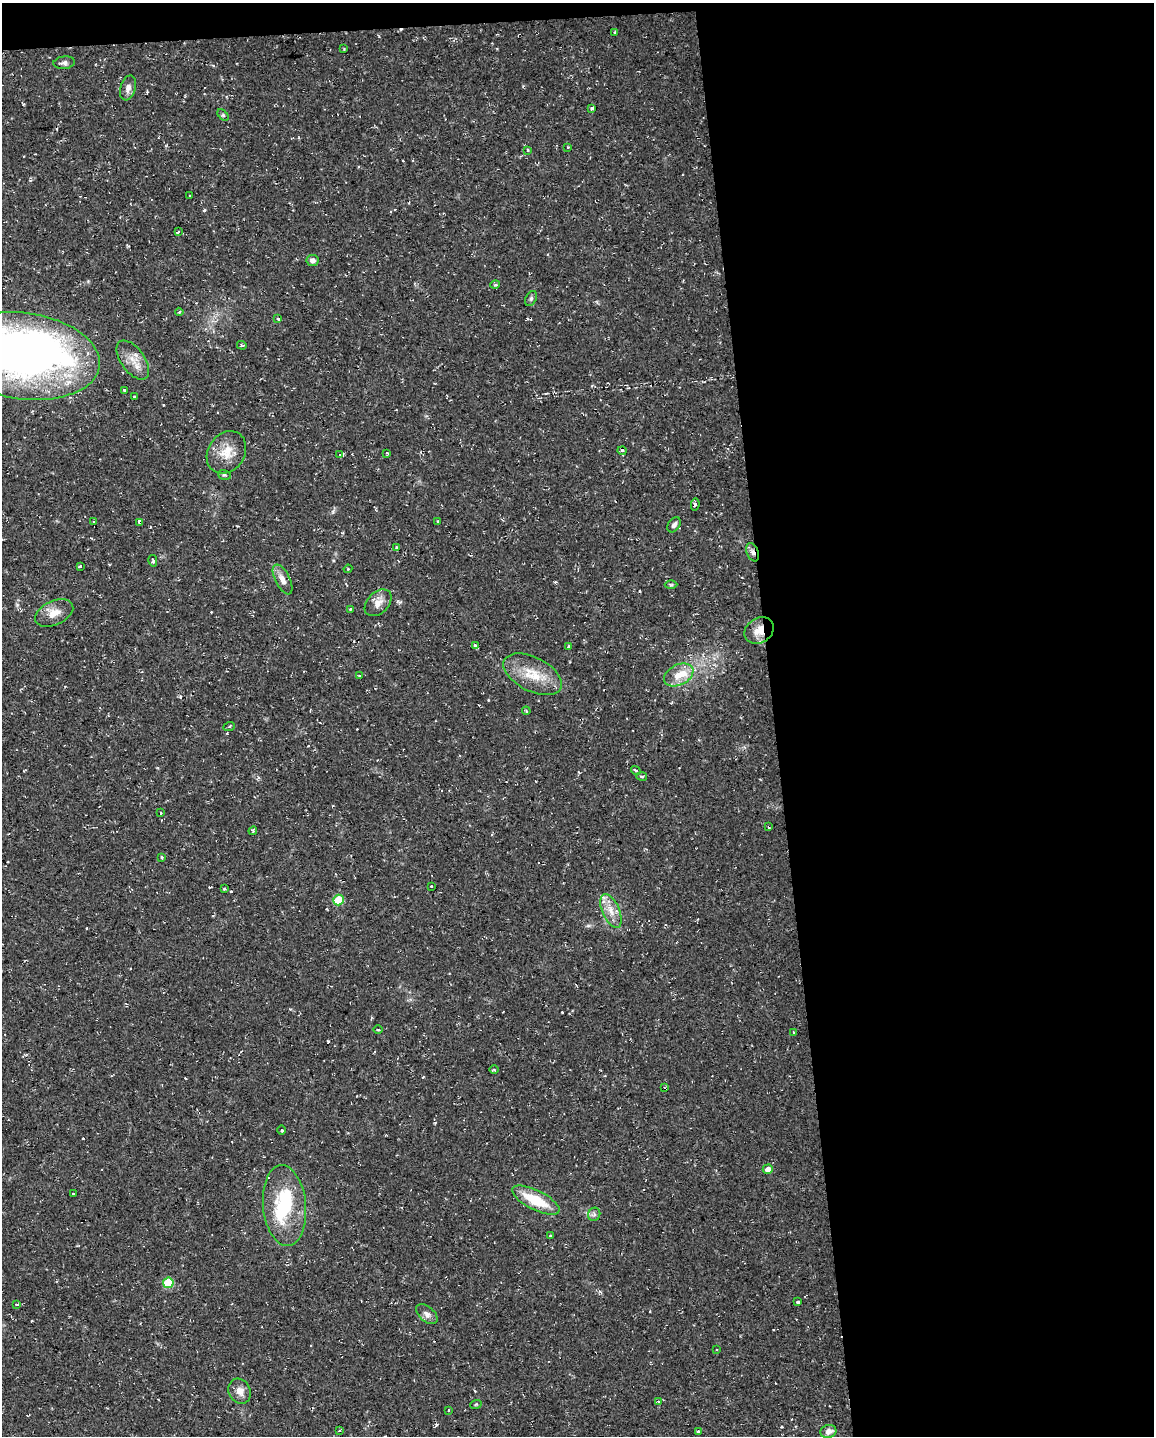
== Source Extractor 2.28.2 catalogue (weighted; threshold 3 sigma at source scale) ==
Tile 4 of 4 x 3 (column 4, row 1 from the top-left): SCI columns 3456-4607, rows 2919-4352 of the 4607 x 4367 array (HDU 1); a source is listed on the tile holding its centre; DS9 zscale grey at full resolution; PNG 1156 x 1438 px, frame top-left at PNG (2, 3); each listed source drawn as its Kron ellipse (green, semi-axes under 4 px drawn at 4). Shown black and unused: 34% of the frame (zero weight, under 2 of 3 exposures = <1% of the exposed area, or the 3 px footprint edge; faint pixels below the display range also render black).
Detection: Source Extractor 2.28.2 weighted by HDU 2 'WHT'; one run over the whole footprint, this tile lists its part. Background 0.0286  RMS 0.004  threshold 0.018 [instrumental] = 3 sigma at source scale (4.5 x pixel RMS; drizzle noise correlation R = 1.50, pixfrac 1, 0.0396/0.0396 arcsec/px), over >= 5 px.
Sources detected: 106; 3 inside a brighter object's white glare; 20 cosmic-ray / hot-pixel residue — neither listed nor drawn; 2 inside a brighter listed object's ellipse — not listed separately; the other 81 listed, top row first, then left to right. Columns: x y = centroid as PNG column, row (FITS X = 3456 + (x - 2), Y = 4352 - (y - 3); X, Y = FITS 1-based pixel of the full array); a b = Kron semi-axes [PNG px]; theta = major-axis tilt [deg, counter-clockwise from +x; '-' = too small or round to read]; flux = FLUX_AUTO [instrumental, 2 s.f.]
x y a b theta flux
615 32 4 3 - 0.45
344 49 3 3 - 0.31
64 63 11 6 6 1.3
128 88 13 7 73 2.2
592 108 4 3 - 2.1
223 115 7 4 -46 0.64
568 147 3 2 - 0.33
528 150 4 3 - 0.69
190 195 3 3 - 0.55
178 231 3 3 - 1.2
312 260 6 5 - 1.5
495 285 5 3 - 0.44
531 298 8 5 64 0.83
179 312 4 3 - 0.4
278 319 3 3 - 1.6
242 345 5 4 - 0.5
24 356 77 43 -8 250
133 360 22 12 -55 5.4
125 390 3 3 - 2.3
135 397 3 3 - 1.6
622 451 4 4 - 0.63
226 452 22 18 56 7.3
387 453 3 3 - 1.3
340 455 4 3 - 1.1
224 475 6 4 -18 0.58
695 504 6 3 80 0.66
94 521 3 2 - 0.46
438 521 3 3 - 0.48
140 522 4 3 - 13
674 525 8 5 55 1.3
396 547 4 2 - 0.33
753 552 10 6 -69 1.6
153 561 6 3 -78 0.62
80 566 3 3 - 0.5
348 569 4 4 - 0.46
282 579 16 7 -63 3.2
671 584 6 4 -1 0.59
378 603 16 10 44 3.3
350 609 3 3 - 0.34
54 613 20 12 24 4.9
759 630 15 12 35 4.9
475 646 4 3 - 1.3
568 647 3 3 - 1.8
533 674 31 17 -27 11
359 675 4 2 - 0.29
679 675 15 10 26 5.4
526 711 4 3 - 0.42
229 727 6 3 20 0.52
636 770 5 3 - 0.69
642 776 5 3 - 0.5
160 813 3 3 - 0.76
769 826 3 3 - 3.6
253 831 4 4 - 0.52
162 857 3 2 - 0.44
432 886 3 3 - 1.2
225 888 3 3 - 0.69
338 900 5 5 - 13
611 911 18 8 -66 4.4
378 1029 4 3 - 0.4
793 1032 4 2 - 0.39
494 1070 4 3 - 0.41
664 1088 4 3 - 0.42
282 1130 4 3 - 0.45
768 1169 5 4 - 2.1
73 1194 3 3 - 1.8
536 1200 26 9 -26 14
284 1206 41 21 -84 24
594 1214 7 6 - 1
551 1236 3 2 - 0.42
168 1283 5 5 - 19
798 1302 3 3 - 3.2
17 1304 3 3 - 1.3
427 1314 12 7 -41 1.9
717 1349 3 3 - 1.6
240 1391 13 10 -62 3
658 1401 4 3 - 0.39
476 1404 6 3 19 0.41
448 1411 3 2 - 0.34
339 1431 4 3 - 0.84
698 1431 3 3 - 0.85
828 1431 8 6 17 2.1
Overlapping masked pixels (flux is a lower limit): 5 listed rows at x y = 24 356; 140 522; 753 552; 759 630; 769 826
Isophote crosses this tile's border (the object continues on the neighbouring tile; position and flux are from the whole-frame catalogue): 1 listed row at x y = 24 356
Unlisted compact peaks at least as high as the median listed source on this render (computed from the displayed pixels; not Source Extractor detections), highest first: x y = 204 210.